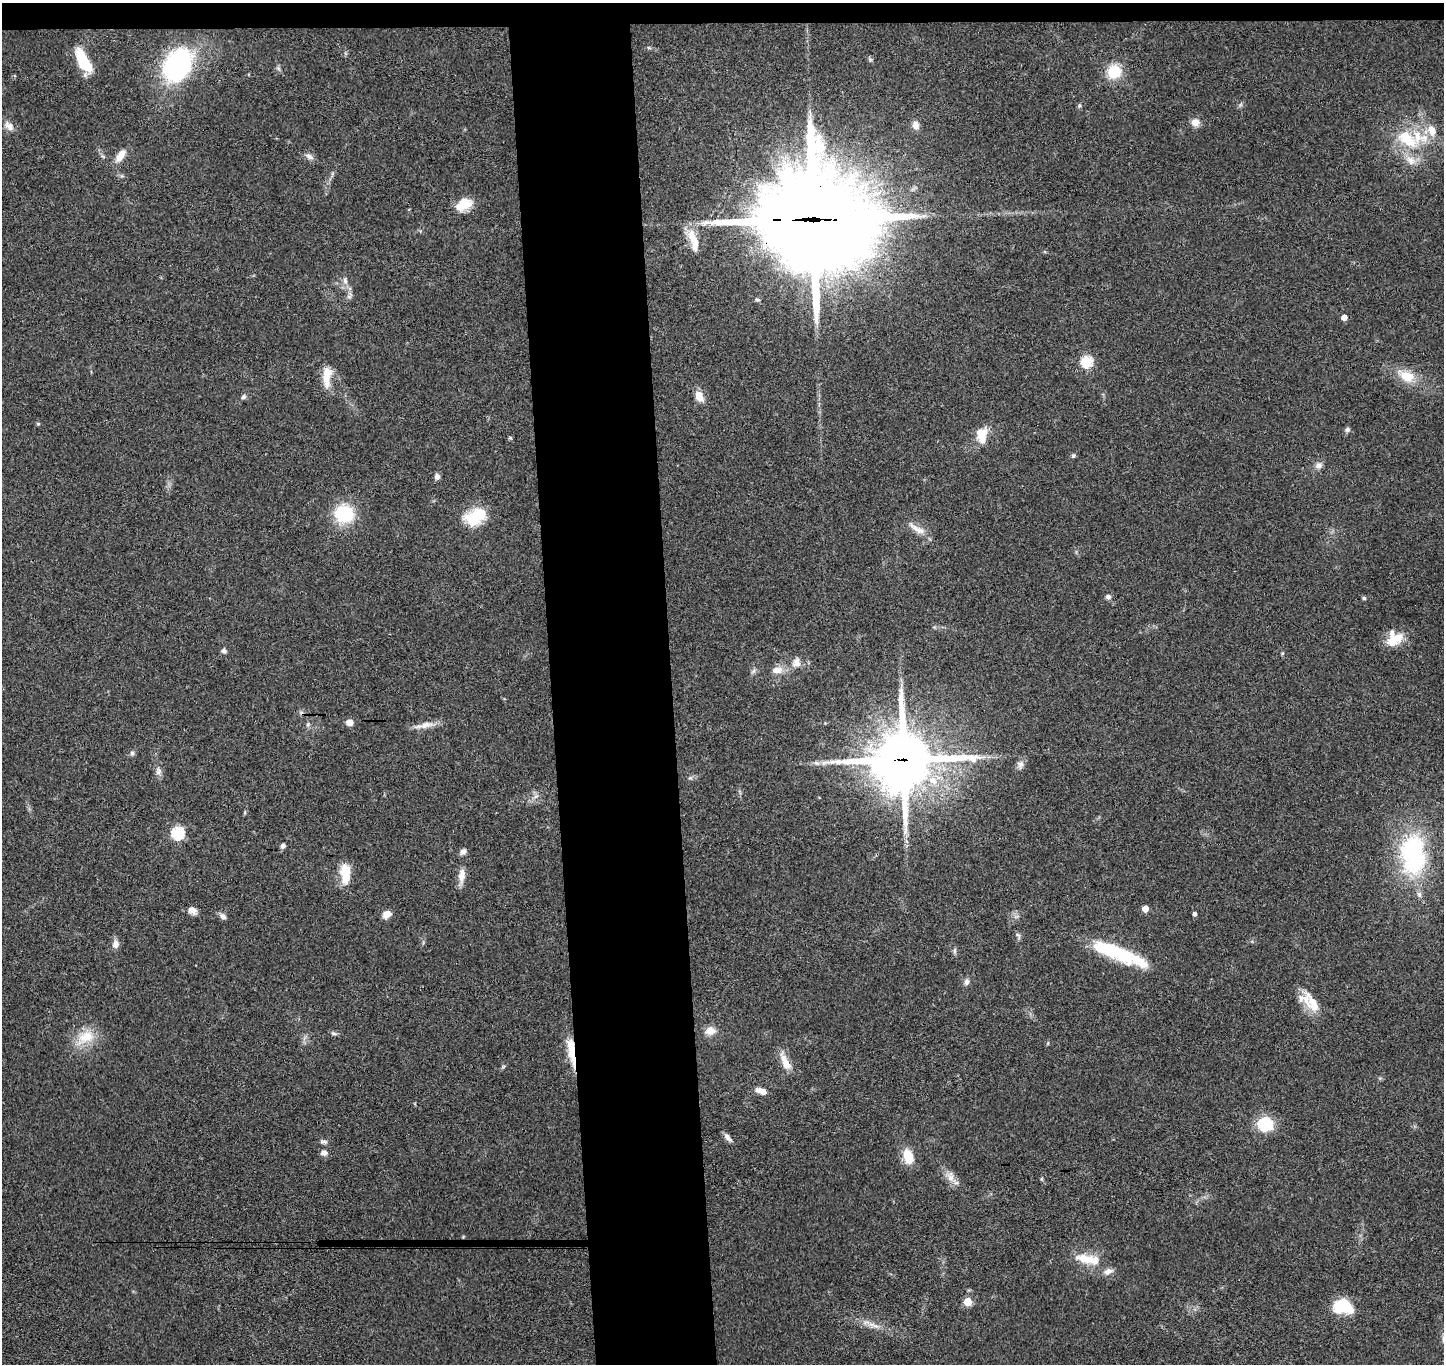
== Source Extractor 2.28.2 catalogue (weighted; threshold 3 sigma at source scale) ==
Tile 2 of 3 x 3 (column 2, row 1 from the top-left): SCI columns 1502-2943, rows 2877-4238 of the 4442 x 4370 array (HDU 1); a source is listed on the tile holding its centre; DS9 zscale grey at full resolution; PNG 1446 x 1366 px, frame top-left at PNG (2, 3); no overlay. Shown black and unused: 10% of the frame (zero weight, under 3 of 4 exposures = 6% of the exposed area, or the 3 px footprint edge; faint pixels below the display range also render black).
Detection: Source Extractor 2.28.2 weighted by HDU 2 'WHT'; one run over the whole footprint, this tile lists its part. Background 0.0832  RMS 0.0057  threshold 0.0256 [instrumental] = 3 sigma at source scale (4.5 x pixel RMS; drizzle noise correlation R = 1.50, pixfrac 1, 0.05/0.05 arcsec/px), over >= 5 px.
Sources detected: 96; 2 inside a brighter object's white glare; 1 cosmic-ray / hot-pixel residue — not listed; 10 inside a brighter listed object's ellipse — not listed separately; the other 83 listed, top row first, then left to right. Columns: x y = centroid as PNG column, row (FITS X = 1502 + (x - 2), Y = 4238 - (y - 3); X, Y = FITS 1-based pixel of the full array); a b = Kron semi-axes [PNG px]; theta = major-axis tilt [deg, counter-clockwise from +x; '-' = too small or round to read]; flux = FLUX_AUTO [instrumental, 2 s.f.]
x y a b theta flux
649 48 6 4 -18 0.74
870 59 6 4 -45 0.95
83 61 23 9 -60 26
178 65 21 16 56 130
1114 71 13 12 - 18
1079 105 7 4 82 0.84
1195 122 7 7 - 5.6
916 125 10 8 -79 3.8
9 126 14 9 -44 3.8
1432 131 16 11 -67 7.4
1407 139 34 18 -39 26
120 156 18 8 57 5.9
309 156 12 6 -37 2.4
465 203 19 13 -17 9.3
812 219 44 36 -4 9900
694 241 35 11 -63 9.8
345 281 10 6 -70 2.2
349 297 7 4 0 1.1
1344 317 4 4 - 4.3
1086 362 6 6 - 47
1407 376 17 12 -25 12
327 377 28 10 88 9.3
699 396 13 9 -65 5.7
243 397 7 6 - 1.3
38 424 6 4 0 0.66
1347 430 7 6 - 1.4
982 433 16 12 33 8.2
510 438 5 4 - 0.69
1073 456 6 5 - 1.1
1318 466 9 8 - 2.6
437 477 8 6 -73 1.8
344 514 19 17 -13 30
475 517 26 16 26 20
920 531 13 9 -8 4.6
1108 597 7 6 - 1.7
1364 598 5 5 - 0.86
1394 639 19 15 49 13
224 651 7 5 -38 1.6
796 662 12 10 79 4.2
776 670 15 9 7 5.2
349 722 8 7 - 3.6
308 725 7 5 70 1.2
425 725 22 9 8 5.6
132 753 7 5 90 1.3
903 760 22 20 12 3300
1020 764 9 9 - 2.5
158 771 13 7 84 2.7
933 780 12 10 -36 7.2
536 796 7 4 19 1.2
178 833 6 6 - 68
283 846 6 5 - 1.8
463 851 9 6 48 1.9
1413 854 41 25 -88 82
345 873 21 10 -89 14
462 876 15 10 90 5
1145 909 5 5 - 7
192 910 10 8 -35 3.3
387 914 10 7 33 4.5
1195 914 4 4 - 1.6
223 916 8 6 -40 2.4
1018 935 11 4 -62 1.2
115 944 9 7 83 3.5
955 951 8 4 82 1.1
1139 961 64 18 -18 25
966 982 10 7 82 2
1313 1003 33 14 -48 14
710 1031 11 10 - 5.2
334 1033 9 5 -17 1.2
86 1037 28 16 28 14
573 1053 37 9 -86 13
785 1062 26 9 -68 7.4
761 1091 14 6 -19 4.5
1265 1124 7 6 - 67
728 1137 11 6 -49 2.8
323 1142 11 5 -5 1.5
324 1153 8 7 - 2.6
908 1156 18 11 -71 10
950 1178 12 9 89 4.3
1083 1258 18 12 -8 8.9
1108 1271 12 7 20 3.1
968 1302 5 5 - 19
1341 1306 15 12 18 24
872 1324 13 6 -22 3.6
Overlapping masked pixels (flux is a lower limit): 3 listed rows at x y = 812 219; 903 760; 573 1053